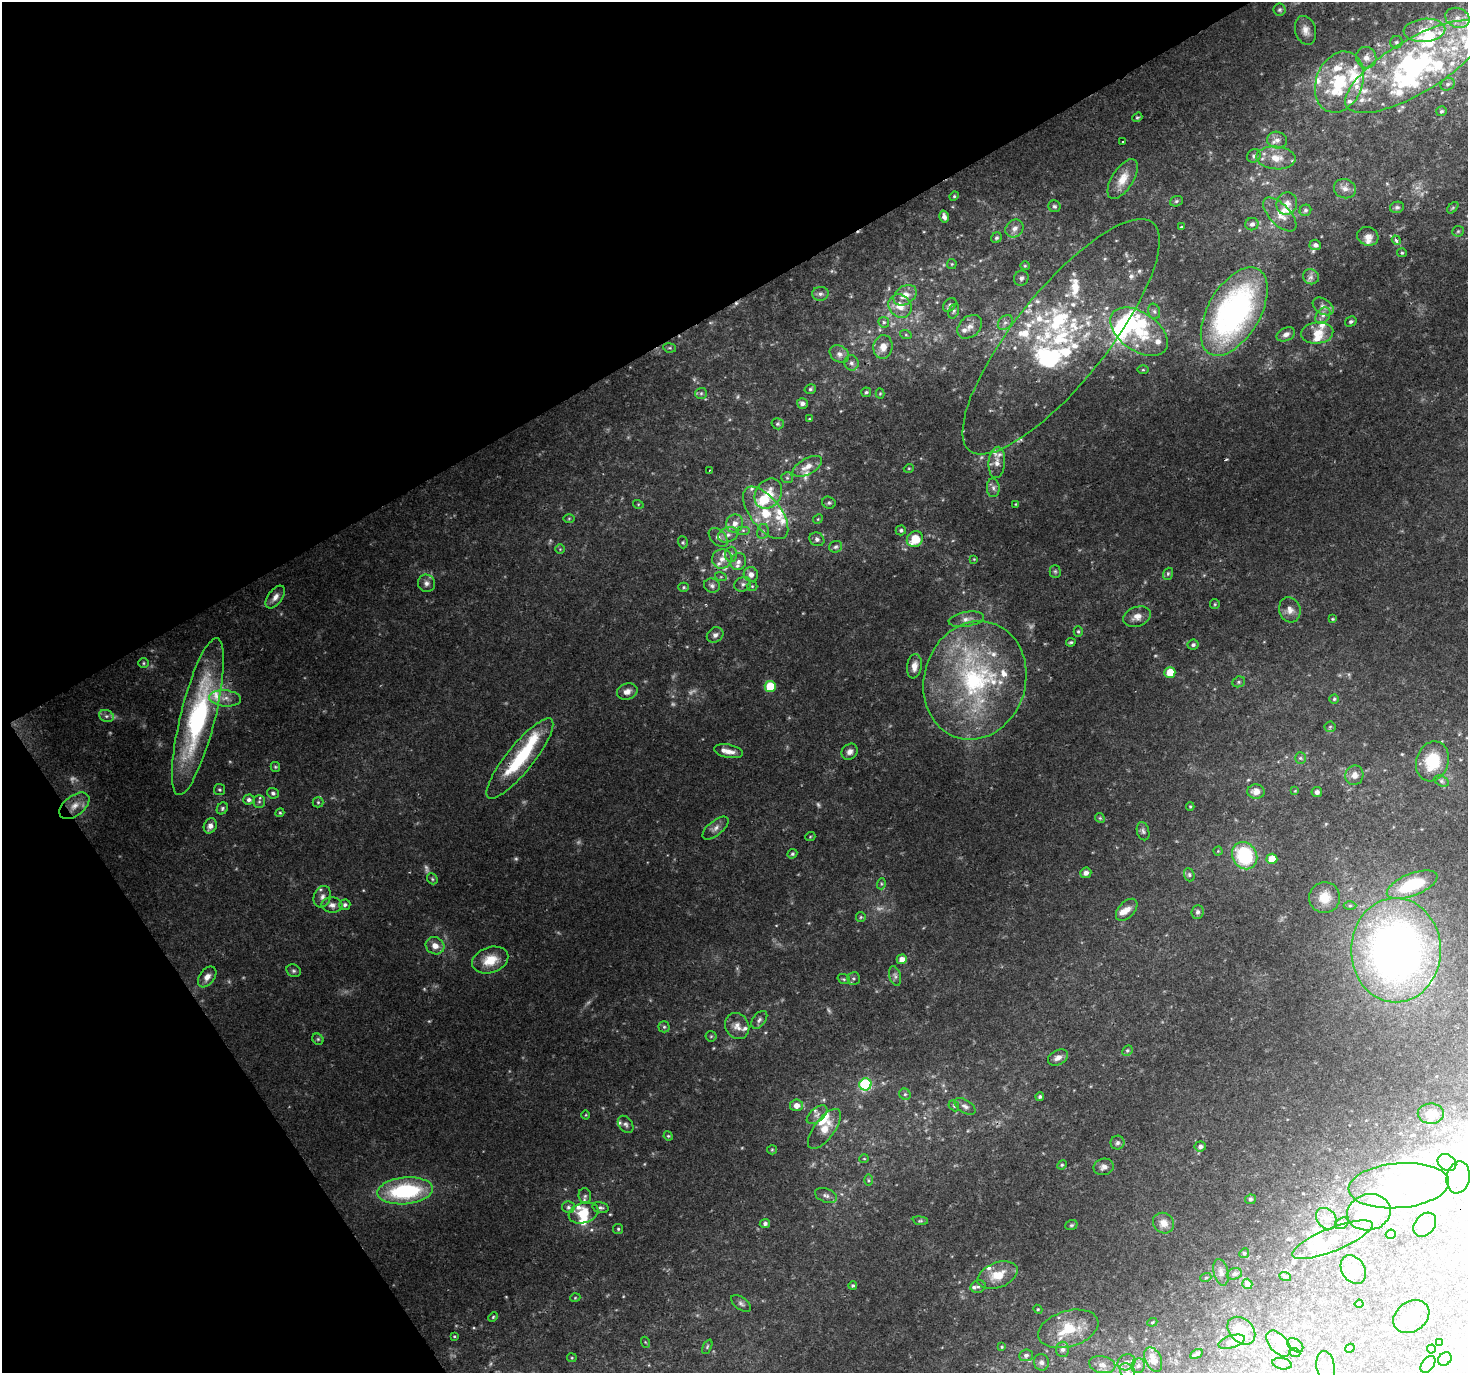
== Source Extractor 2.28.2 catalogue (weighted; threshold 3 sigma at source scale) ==
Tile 5 of 4 x 4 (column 1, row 2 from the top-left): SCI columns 3-1468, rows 2918-4288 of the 5868 x 5773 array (HDU 1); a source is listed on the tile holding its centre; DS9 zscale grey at full resolution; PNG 1470 x 1375 px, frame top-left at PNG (2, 2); each listed source drawn as its Kron ellipse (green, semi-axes under 4 px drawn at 4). Shown black and unused: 30% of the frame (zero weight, under 2 of 3 exposures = <1% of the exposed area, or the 3 px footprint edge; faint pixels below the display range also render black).
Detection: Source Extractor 2.28.2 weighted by HDU 2 'WHT'; one run over the whole footprint, this tile lists its part. Background 0.0686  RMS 0.0058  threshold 0.0261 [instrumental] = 3 sigma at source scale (4.5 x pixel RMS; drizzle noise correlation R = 1.50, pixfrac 1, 0.0396/0.0396 arcsec/px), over >= 5 px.
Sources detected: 407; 20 too faint to see at this stretch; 32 inside a brighter object's white glare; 2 cosmic-ray / hot-pixel residue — neither listed nor drawn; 83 inside a brighter listed object's ellipse — not listed separately; the other 270 listed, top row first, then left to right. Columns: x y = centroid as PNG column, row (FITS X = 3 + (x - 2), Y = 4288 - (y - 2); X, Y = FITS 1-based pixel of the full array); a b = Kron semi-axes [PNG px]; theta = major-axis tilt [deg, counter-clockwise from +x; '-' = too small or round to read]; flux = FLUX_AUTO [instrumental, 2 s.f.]
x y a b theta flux
1280 10 6 6 - 1.1
1457 18 12 10 -21 5.4
1305 30 14 10 -74 4.8
1424 30 21 11 5 12
1396 42 6 6 - 1.3
1366 58 11 10 - 4.4
1415 67 79 27 31 120
1339 82 31 23 69 38
1448 84 7 6 - 1.6
1441 111 5 5 - 1
1137 117 5 4 - 0.87
1277 140 10 8 -11 3
1123 141 2 2 - 0.59
1254 156 7 6 - 1.7
1276 158 19 11 -5 9.6
1123 179 22 10 57 9.3
1345 189 11 9 -16 3.6
954 196 5 4 - 0.74
1176 201 6 5 - 1
1287 204 11 10 - 4.1
1054 206 6 6 - 1.2
1397 207 7 5 9 1.4
1453 208 7 4 45 0.87
1305 210 6 5 - 1.2
1280 215 21 10 -46 7.1
944 217 6 4 -75 2.2
1252 224 6 6 - 2.3
1181 227 4 3 - 0.54
1014 229 10 8 42 3.3
1458 231 6 5 - 0.94
1368 236 11 9 -20 3.9
996 238 6 5 - 1.1
1396 240 5 4 - 1.8
1315 245 6 5 - 2
1402 253 5 4 - 0.81
952 264 5 5 - 0.67
1025 266 5 4 - 0.65
1311 277 8 7 - 2
1021 278 8 7 - 1.7
820 294 8 7 - 2.1
905 295 12 9 35 6.3
950 305 8 5 47 1.5
900 306 12 11 - 7.8
1323 306 11 7 -32 2.9
954 311 8 5 69 1.2
1154 311 8 6 -74 1.6
1234 311 49 26 60 160
1323 316 9 6 48 2.5
1351 321 6 4 31 1.2
884 322 6 5 - 1
1005 322 8 6 47 2.1
970 327 14 10 41 4.5
1139 332 32 19 -34 30
1317 333 16 10 7 8.4
1286 334 10 6 26 2.4
906 335 6 4 -18 0.76
1061 337 146 46 51 130
883 347 12 9 85 6.3
670 348 6 4 -10 0.86
839 354 10 8 -32 3.3
851 363 7 7 - 1.9
1143 370 5 3 - 0.62
810 389 6 4 16 1
866 392 5 4 - 1
701 393 6 5 - 1.1
880 394 5 4 - 0.64
802 403 5 5 - 2
809 419 4 4 - 0.54
778 424 6 5 - 1
997 462 16 8 84 4.3
807 466 16 8 29 5.6
909 468 5 3 - 0.57
710 470 2 2 - 0.58
787 478 6 5 - 1.1
993 488 9 6 -87 2
768 494 16 12 56 11
829 503 7 5 -23 1.2
638 504 5 3 - 0.55
1016 504 4 2 - 0.44
766 513 31 15 -52 19
569 518 6 4 1 0.61
818 519 5 4 - 0.69
735 523 9 8 - 4.6
743 530 7 4 0 1.3
901 530 5 5 - 1.2
763 531 7 6 - 1.6
728 535 10 7 19 3.4
718 537 11 7 -46 3
817 539 7 6 - 2
915 539 8 7 - 13
683 542 6 5 - 0.88
836 547 6 5 - 1.4
560 549 5 5 - 0.72
731 554 7 6 - 1.7
722 559 10 9 - 4.3
974 559 4 4 - 0.49
738 562 9 7 61 2.4
1055 571 6 5 - 1
751 574 7 7 - 3.6
1168 574 6 5 - 0.99
721 577 6 4 -17 0.83
426 583 9 8 - 2.6
743 584 8 7 - 2
712 586 8 7 - 1.9
752 586 5 5 - 0.8
684 587 5 4 - 0.83
275 597 13 7 53 3.9
1215 604 5 4 - 0.71
1290 610 13 10 -72 4.4
1137 617 14 9 20 5.1
966 619 18 7 9 4.1
1333 619 4 4 - 0.64
1078 631 5 4 - 0.92
715 635 9 7 34 2.6
1071 642 5 3 - 0.82
1193 645 5 5 - 1.4
143 663 5 5 - 0.76
914 666 12 7 81 4.2
1170 672 5 5 - 12
975 680 60 51 73 110
1239 682 6 5 - 1.1
770 686 5 5 - 22
627 692 10 8 17 3.9
225 698 16 8 -6 5
1334 699 4 4 - 0.8
106 716 7 6 - 1.7
198 717 81 17 76 100
1330 727 6 5 - 0.91
728 751 14 6 -12 4.4
850 752 9 7 45 2.8
520 758 50 13 51 38
1300 758 5 5 - 1.1
1432 761 20 16 72 20
275 767 5 4 - 0.74
1354 775 10 9 - 3.9
1441 781 7 5 -27 1.2
219 790 5 5 - 0.94
1295 791 4 4 - 0.51
1256 792 8 7 - 4.5
1317 792 5 5 - 1.8
273 793 6 5 - 1.5
249 800 6 5 - 2
259 802 6 5 - 1.3
318 802 5 5 - 0.93
74 806 17 10 38 6.5
1190 806 4 4 - 0.66
222 808 6 5 - 1.2
280 813 4 4 - 0.69
1100 818 5 4 - 0.78
210 826 8 6 65 3.5
715 828 16 7 39 3.2
1143 831 9 6 -74 1.6
810 837 5 3 - 0.51
1218 851 4 4 - 0.53
792 854 5 4 - 1
1245 856 14 12 -59 38
1272 859 5 5 - 11
1086 873 6 5 - 2.6
1189 875 7 5 -70 1.2
432 879 6 5 - 0.91
881 884 5 3 - 0.84
1412 885 27 11 21 37
322 897 11 8 69 3.1
1325 898 15 15 - 10
332 905 10 7 -6 3
345 905 6 5 - 1.3
1350 906 6 4 1 0.96
1127 910 13 8 46 4.8
1198 912 7 6 - 1.6
861 917 5 4 - 0.76
435 946 9 8 - 4.8
1396 950 52 45 -90 370
902 959 5 4 - 4.4
490 960 18 12 19 12
294 971 7 6 - 1.3
895 976 10 5 -74 1.8
207 977 12 7 53 3.6
853 978 6 6 - 1.2
844 979 6 5 - 0.81
759 1020 10 6 52 2
737 1026 13 11 -58 5
664 1027 5 5 - 1
711 1036 5 5 - 0.8
318 1039 6 5 - 0.91
1127 1050 5 4 - 0.82
1058 1058 11 7 29 3.2
865 1084 6 6 - 69
905 1094 6 5 - 1.1
1040 1097 4 4 - 1.1
796 1105 6 6 - 4.8
954 1106 6 4 -48 0.93
965 1106 12 6 -32 2.4
1431 1114 13 10 -2 5.1
586 1115 4 3 - 0.47
817 1115 12 6 39 2.8
626 1124 9 6 -54 1.8
824 1129 24 10 53 8.8
668 1136 5 4 - 0.68
1117 1143 7 7 - 1.8
1200 1146 6 5 - 1.6
772 1150 5 5 - 0.71
864 1159 5 3 - 0.48
1447 1162 10 7 -33 3.5
1062 1165 5 4 - 0.76
1104 1167 10 8 12 2.8
1458 1177 16 11 78 6.3
868 1180 6 4 -89 0.86
1399 1186 50 22 5 53
405 1191 28 13 5 58
826 1195 11 6 -20 2.3
585 1196 8 6 -85 1.6
1250 1199 5 4 - 1.1
568 1207 6 6 - 1.5
601 1207 8 5 -15 1.4
1369 1212 22 18 13 16
583 1213 15 10 17 11
1326 1219 12 9 -50 4.7
920 1221 7 4 -7 0.8
1163 1223 11 10 - 5.3
1342 1223 7 5 30 1.1
765 1224 5 4 - 1.8
1071 1225 6 5 - 0.9
1425 1225 13 9 50 7.3
618 1229 5 5 - 0.86
1391 1234 5 4 - 4
1332 1240 43 11 22 13
1244 1253 5 4 - 0.76
1353 1269 15 11 -57 11
1221 1272 13 7 -76 2.6
1234 1274 8 5 16 1.4
998 1275 21 12 21 13
1285 1276 6 4 -20 0.75
1206 1277 5 3 - 0.69
1247 1284 5 5 - 2.4
853 1285 4 4 - 0.9
978 1286 8 6 14 1.5
575 1298 5 3 - 0.57
741 1303 11 6 -36 1.9
1359 1304 4 4 - 0.72
1038 1309 4 4 - 0.63
493 1317 5 4 - 0.72
1411 1317 19 15 35 12
1152 1322 5 4 - 0.69
1068 1329 31 18 16 24
1241 1331 16 11 -45 11
454 1336 4 3 - 0.58
645 1342 5 3 - 0.51
1232 1342 14 6 17 2.4
1278 1343 15 9 -49 5.2
1439 1343 4 3 - 0.75
1295 1345 9 6 -38 1.5
707 1347 8 4 64 0.91
1002 1347 4 3 - 0.57
1350 1348 5 3 - 0.61
1062 1349 7 6 - 2.4
1431 1349 4 4 - 0.57
1295 1353 6 3 -20 0.65
1196 1354 7 3 27 1.6
1026 1355 7 6 - 2
572 1358 4 4 - 0.61
1153 1359 13 8 -66 6.7
1445 1359 7 6 - 1.7
1041 1362 8 7 - 2.1
1126 1362 9 7 29 3
1282 1364 10 5 -12 1.7
1428 1364 9 6 53 2.3
1102 1365 13 8 -11 3.9
1138 1366 7 6 - 1.9
1326 1367 16 9 -82 4.3
1128 1371 9 7 -54 2.3
Overlapping masked pixels (flux is a lower limit): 1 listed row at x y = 520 758
Isophote crosses this tile's border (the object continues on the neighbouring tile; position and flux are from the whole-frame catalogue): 2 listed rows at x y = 1415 67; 1128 1371